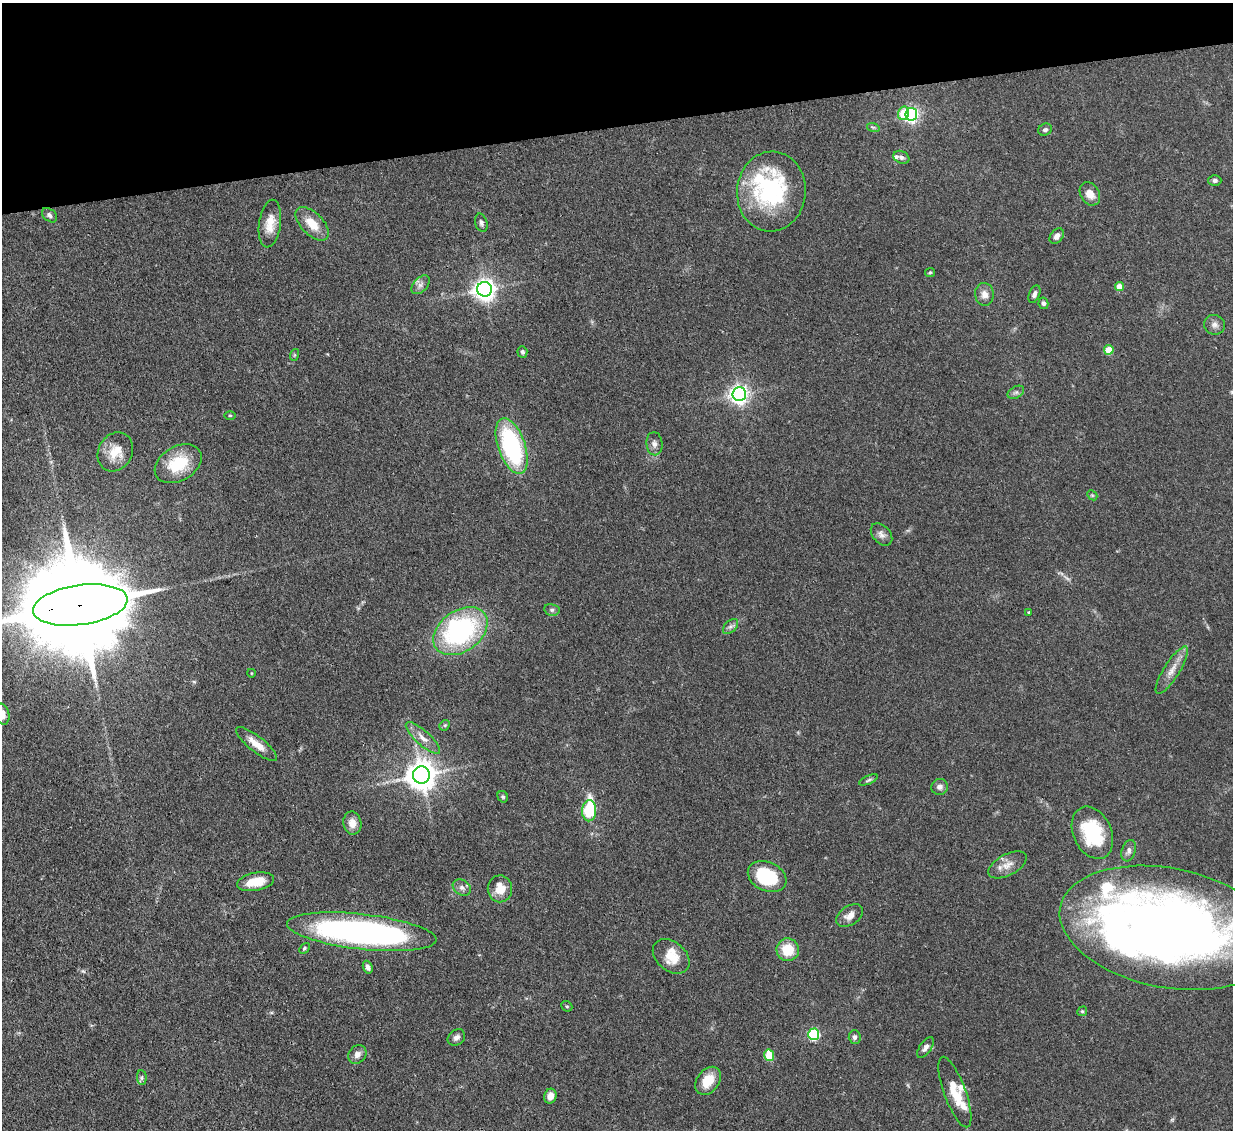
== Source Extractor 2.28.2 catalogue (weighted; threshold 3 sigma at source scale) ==
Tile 3 of 4 x 4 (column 3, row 1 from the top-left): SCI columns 2544-3774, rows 3599-4726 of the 5083 x 5061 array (HDU 1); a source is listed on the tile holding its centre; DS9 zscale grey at full resolution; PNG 1235 x 1132 px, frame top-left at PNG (2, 3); each listed source drawn as its Kron ellipse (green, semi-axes under 4 px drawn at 4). Shown black and unused: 11% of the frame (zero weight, under 3 of 4 exposures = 9% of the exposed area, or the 3 px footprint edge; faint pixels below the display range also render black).
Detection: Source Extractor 2.28.2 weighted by HDU 2 'WHT'; one run over the whole footprint, this tile lists its part. Background 0.124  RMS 0.0049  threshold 0.0222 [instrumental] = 3 sigma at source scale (4.5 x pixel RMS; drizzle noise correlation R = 1.50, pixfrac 1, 0.05/0.05 arcsec/px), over >= 5 px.
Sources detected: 87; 1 too faint to see at this stretch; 4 inside a brighter object's white glare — neither listed nor drawn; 6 inside a brighter listed object's ellipse — not listed separately; the other 76 listed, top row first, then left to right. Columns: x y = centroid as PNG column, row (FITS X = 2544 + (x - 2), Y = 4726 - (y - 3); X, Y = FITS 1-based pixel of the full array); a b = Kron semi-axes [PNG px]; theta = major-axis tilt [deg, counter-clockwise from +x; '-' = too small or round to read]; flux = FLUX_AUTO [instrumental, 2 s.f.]
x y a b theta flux
903 113 7 5 74 11
911 114 6 6 - 140
873 127 6 4 -18 0.74
1045 130 7 6 - 1.4
901 157 8 6 -27 1.5
1215 180 6 5 - 1.2
771 192 40 34 85 62
1090 194 12 9 -58 5
50 215 9 6 -41 1.6
481 223 9 6 -75 1.5
270 224 24 11 82 7.3
312 224 21 11 -45 9
1057 236 8 6 52 2.4
930 272 5 4 - 0.57
420 285 11 7 46 2.1
1119 286 5 4 - 8.1
485 289 7 7 - 340
984 294 11 9 -85 3.5
1034 294 9 5 67 1.6
1043 303 6 5 - 1.2
1215 325 10 9 - 2.5
1109 350 5 5 - 12
522 352 6 5 - 0.9
294 355 6 4 71 0.61
1016 392 9 5 28 1.3
739 394 7 6 - 240
230 415 6 3 0 0.57
654 444 12 8 -85 2.5
512 446 29 13 -71 62
115 452 20 17 60 9.3
178 464 25 17 30 20
1092 495 6 4 -43 0.64
882 534 13 8 -48 2.6
80 605 48 20 8 17000
552 610 8 6 -12 1.2
1029 612 4 3 - 0.55
730 627 9 5 43 1.5
460 631 30 20 36 80
1172 670 27 8 58 5.6
251 673 4 3 - 0.36
2 714 11 7 -79 3.6
445 725 6 4 44 0.78
423 738 22 7 -42 4.7
257 744 25 7 -39 6.5
421 775 8 8 - 760
868 780 10 3 24 0.91
940 787 8 8 - 2.1
503 797 6 5 - 0.76
589 811 10 7 88 21
352 823 11 9 -82 4.3
1092 833 27 19 -65 31
1129 851 11 6 71 2
1007 865 21 10 28 5.3
767 877 20 14 -24 30
255 882 19 9 11 12
462 887 10 7 -32 2
500 889 13 12 - 7.6
850 916 14 9 33 4
1168 928 110 59 -11 510
362 932 75 17 -6 170
304 948 6 4 46 0.73
788 950 11 11 - 12
671 956 21 14 -40 10
368 967 6 4 -70 1.6
567 1006 6 5 - 0.72
1082 1011 5 4 - 0.69
814 1034 6 5 - 51
456 1037 9 7 36 2
855 1037 6 6 - 1.5
925 1047 12 5 56 1.9
357 1054 10 8 48 2.8
769 1055 6 5 - 18
142 1078 7 5 -86 1
708 1081 15 11 52 9.9
955 1092 37 11 -70 12
550 1096 7 6 - 4
Overlapping masked pixels (flux is a lower limit): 3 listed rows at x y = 80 605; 1168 928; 362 932
Isophote crosses this tile's border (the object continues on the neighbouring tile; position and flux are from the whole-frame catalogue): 3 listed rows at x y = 80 605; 2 714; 1168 928